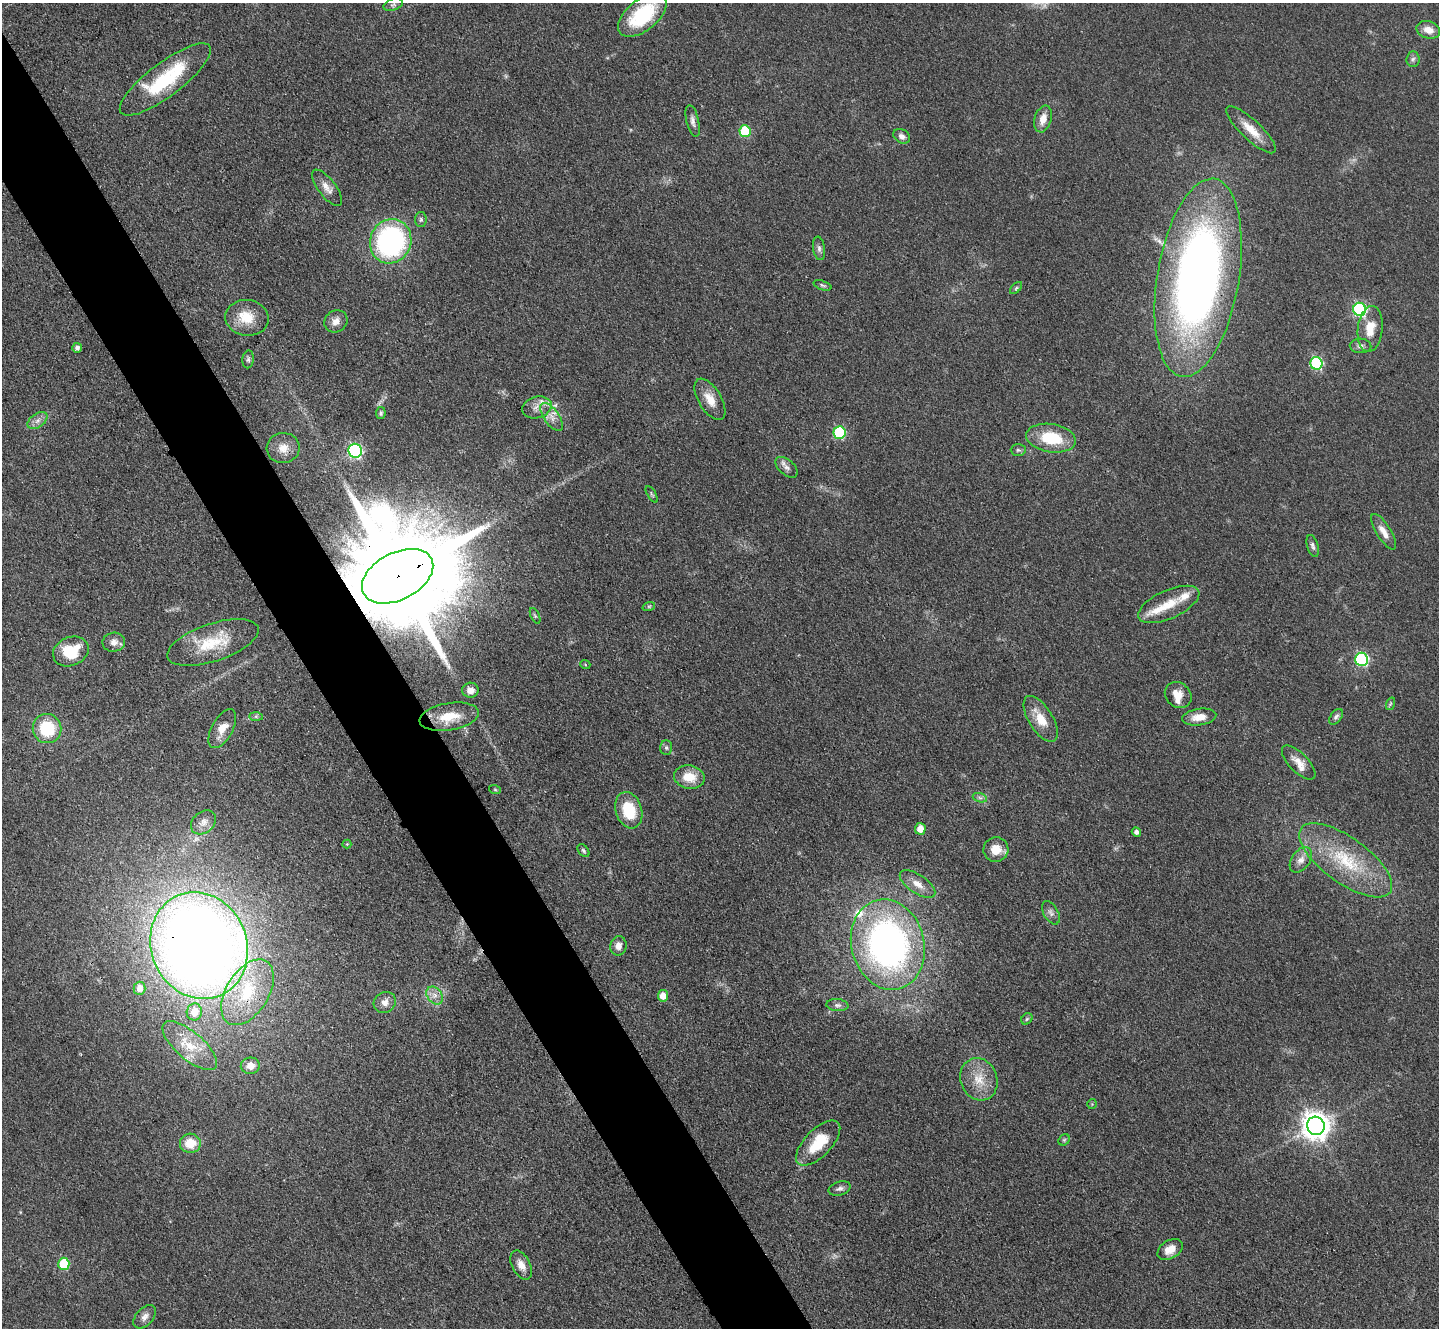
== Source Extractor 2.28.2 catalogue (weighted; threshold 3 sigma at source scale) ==
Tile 11 of 4 x 4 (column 3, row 3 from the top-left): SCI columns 2905-4341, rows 1791-3116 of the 5954 x 5981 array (HDU 1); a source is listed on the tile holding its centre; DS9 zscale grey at full resolution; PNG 1441 x 1330 px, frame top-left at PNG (2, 3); each listed source drawn as its Kron ellipse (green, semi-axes under 4 px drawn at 4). Shown black and unused: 6% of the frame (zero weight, under 3 of 4 exposures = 3% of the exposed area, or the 3 px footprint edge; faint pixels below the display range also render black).
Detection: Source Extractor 2.28.2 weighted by HDU 2 'WHT'; one run over the whole footprint, this tile lists its part. Background 0.0721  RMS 0.0063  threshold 0.0282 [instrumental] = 3 sigma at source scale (4.5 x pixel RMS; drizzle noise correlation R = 1.50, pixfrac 1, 0.05/0.05 arcsec/px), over >= 5 px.
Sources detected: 104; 1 long thin detection or spike segment (spike, bleed or trail) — neither listed nor drawn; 5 inside a brighter listed object's ellipse — not listed separately; the other 98 listed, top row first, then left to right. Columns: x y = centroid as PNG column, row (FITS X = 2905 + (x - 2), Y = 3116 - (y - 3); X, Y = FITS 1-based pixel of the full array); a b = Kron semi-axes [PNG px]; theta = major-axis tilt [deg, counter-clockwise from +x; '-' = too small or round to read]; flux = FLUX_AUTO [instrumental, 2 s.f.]
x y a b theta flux
393 5 10 6 19 1.7
642 15 28 15 40 43
1428 30 12 8 -16 7.1
1413 59 8 6 85 1.8
165 79 55 17 37 49
1043 119 14 8 74 6.9
693 121 16 6 -77 3
1251 130 32 10 -43 12
745 131 6 5 - 41
902 136 9 6 -32 3
327 188 22 9 -53 5.9
421 219 7 6 - 1.4
391 241 22 20 68 130
819 248 12 6 -81 2.2
1198 278 100 41 80 510
822 285 9 4 -19 1.3
1016 288 7 4 46 1.1
1360 309 6 6 - 110
247 318 22 18 -7 15
336 321 12 10 37 4.8
1370 329 23 12 83 12
1361 346 11 7 -2 2.7
77 348 5 5 - 2.2
248 359 9 5 83 1.6
1316 363 6 6 - 71
710 399 23 11 -59 9.6
537 407 15 10 17 5.7
381 413 6 5 - 1.1
552 417 16 7 -55 5.4
37 421 11 7 36 3.6
839 433 6 6 - 57
1051 438 25 14 -9 28
283 448 16 15 - 8.4
1018 450 7 6 - 1.4
355 451 7 6 - 110
787 467 13 7 -42 3.3
652 494 9 4 -59 1
1384 532 20 7 -58 6.3
1313 546 11 5 -74 2
398 576 38 23 27 28000
1169 604 33 14 24 15
649 606 6 4 18 0.95
535 616 8 3 -65 0.89
114 642 11 9 9 4.2
213 642 48 19 18 28
71 651 18 14 23 24
1362 659 6 6 - 90
585 664 5 3 - 0.59
470 690 8 7 - 4.9
1178 695 14 12 -41 7.3
1390 704 6 4 71 1
256 716 7 4 -1 1.2
449 717 30 13 9 17
1199 717 17 8 8 8.1
1336 717 9 5 54 1.8
1041 719 26 12 -58 13
222 728 21 10 61 9
47 729 14 14 - 32
666 748 7 6 - 1.5
1299 763 22 9 -46 7.3
689 777 15 11 -10 12
495 790 6 3 -20 0.7
980 798 7 4 -19 1.5
629 810 18 13 -73 23
203 822 14 10 41 4.8
920 829 6 5 - 6.9
1136 832 5 4 - 2.2
347 844 4 4 - 0.63
996 850 12 12 - 10
583 851 7 5 -51 1.2
1301 860 14 9 54 4.9
1346 860 55 22 -36 44
917 884 20 9 -34 6.8
1051 913 13 7 -61 2.9
888 944 46 36 -76 250
199 946 54 48 -66 1000
618 946 9 8 - 4
139 988 6 6 - 5
247 992 36 21 58 36
435 995 10 7 -54 4
663 996 6 5 - 6.9
385 1002 11 10 - 4.5
837 1005 11 6 -5 2.2
194 1012 8 7 - 9.7
1027 1019 6 5 - 1.2
190 1046 34 13 -41 20
250 1066 9 8 - 6.2
979 1079 22 18 -68 14
1092 1104 5 5 - 0.7
1316 1126 9 8 - 810
1064 1140 6 5 - 1
190 1143 10 9 - 13
818 1143 28 13 46 23
840 1188 11 6 16 2.4
1170 1249 14 9 31 7.2
64 1264 6 5 - 34
521 1265 16 9 -62 5.7
145 1317 14 8 48 3.7
Overlapping masked pixels (flux is a lower limit): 4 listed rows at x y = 1198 278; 398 576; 449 717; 199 946
Isophote crosses this tile's border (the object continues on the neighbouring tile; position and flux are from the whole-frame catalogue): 1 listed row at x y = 642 15